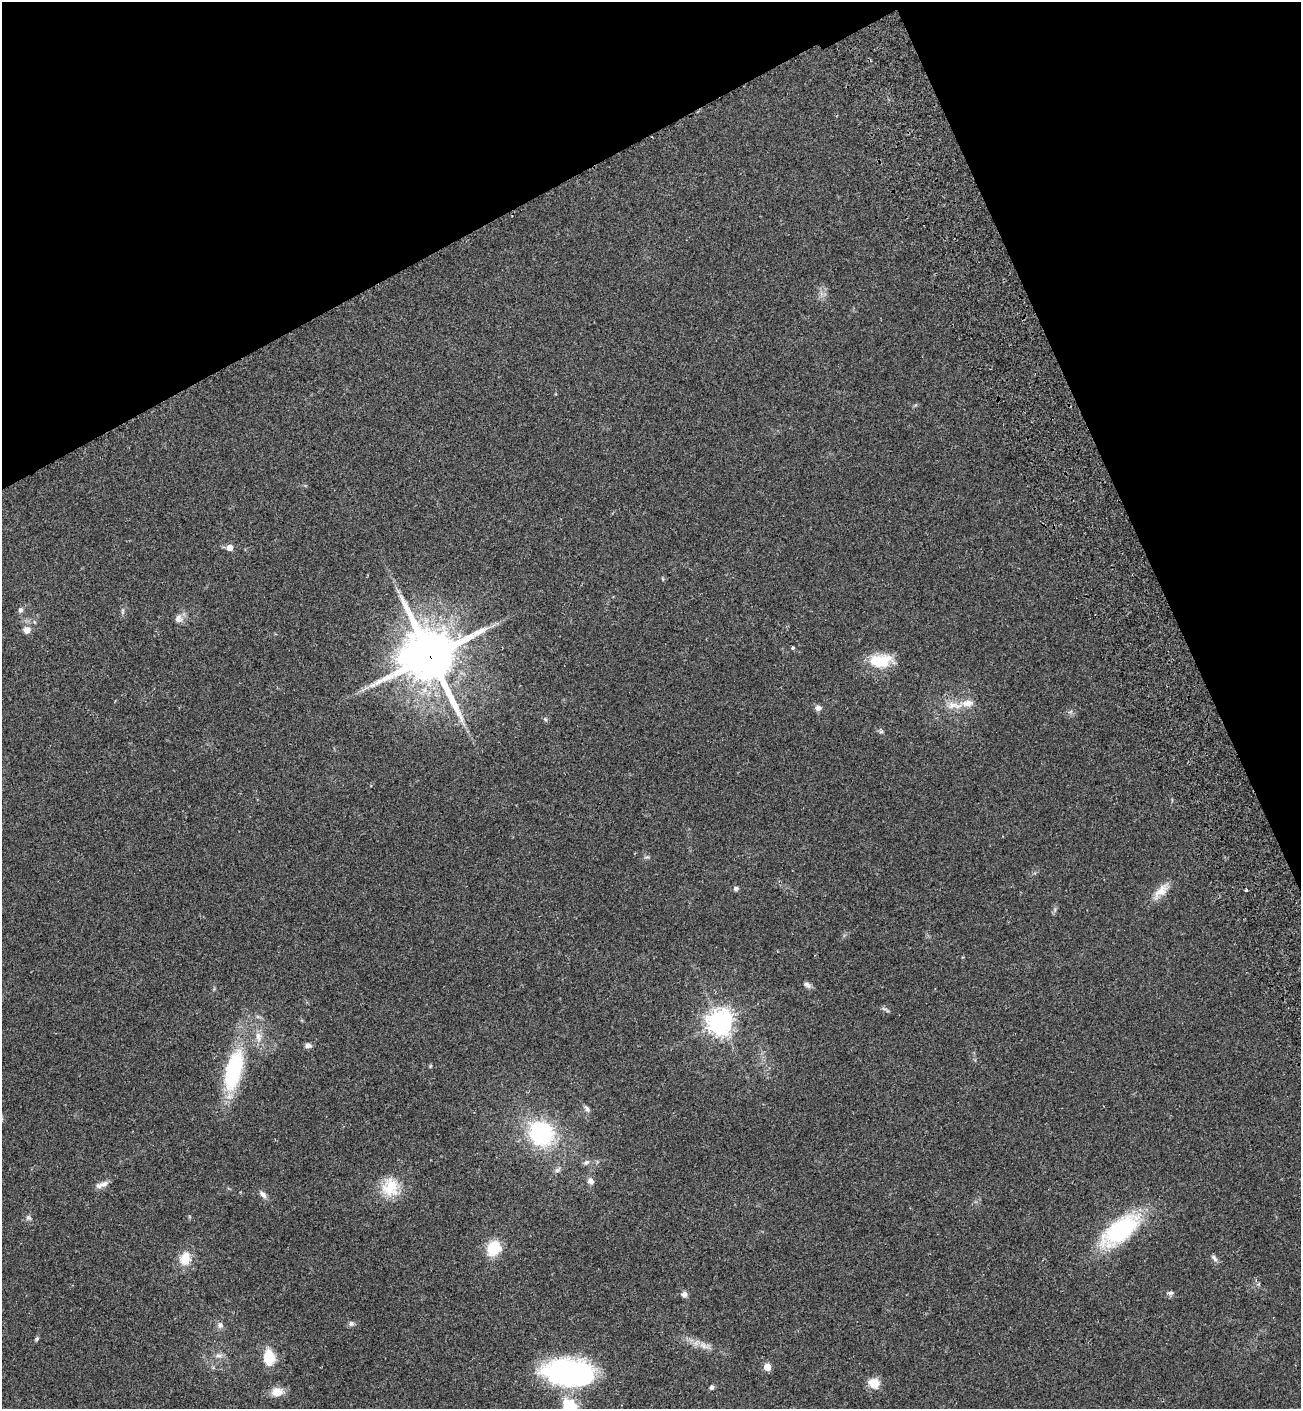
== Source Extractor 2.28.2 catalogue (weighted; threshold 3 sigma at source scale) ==
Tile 3 of 4 x 4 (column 3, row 1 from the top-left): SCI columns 2990-4288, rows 4301-5707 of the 5853 x 5823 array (HDU 1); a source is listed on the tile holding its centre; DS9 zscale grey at full resolution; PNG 1303 x 1411 px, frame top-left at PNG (2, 2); no overlay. Shown black and unused: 22% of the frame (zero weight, under 2 of 3 exposures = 7% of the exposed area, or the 3 px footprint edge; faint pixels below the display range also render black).
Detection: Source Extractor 2.28.2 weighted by HDU 2 'WHT'; one run over the whole footprint, this tile lists its part. Background 0.05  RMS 0.0075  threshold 0.0338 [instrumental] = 3 sigma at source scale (4.5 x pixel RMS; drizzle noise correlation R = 1.50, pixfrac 1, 0.05/0.05 arcsec/px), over >= 5 px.
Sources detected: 48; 1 inside a brighter listed object's ellipse — not listed separately; the other 47 listed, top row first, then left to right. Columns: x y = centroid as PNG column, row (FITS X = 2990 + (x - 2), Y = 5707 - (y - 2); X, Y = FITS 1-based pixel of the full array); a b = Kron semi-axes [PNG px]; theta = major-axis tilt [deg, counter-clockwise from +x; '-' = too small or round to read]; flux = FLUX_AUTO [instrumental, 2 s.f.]
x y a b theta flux
230 548 5 5 - 5.2
21 610 6 5 - 1.9
123 612 10 4 88 1.5
178 618 12 10 80 3.9
27 630 7 7 - 5.3
793 648 3 3 - 2.1
430 656 20 18 -53 3000
880 661 25 13 3 23
952 705 22 9 -2 8
818 708 9 7 0 2.7
545 719 6 4 -45 1
881 732 6 4 19 1
736 888 6 5 - 1.7
1246 890 3 3 - 2
1161 891 21 10 41 8.7
807 985 10 6 -36 2.4
720 1022 8 8 - 560
258 1037 15 7 -83 5.3
308 1045 7 6 - 2.7
233 1070 41 16 75 68
587 1109 9 5 -55 1.9
541 1133 25 23 -40 66
586 1162 7 5 22 1.7
557 1170 7 6 - 1.7
591 1181 8 8 - 2.6
104 1184 15 6 21 3.8
390 1187 25 21 88 19
263 1195 10 6 -49 3
28 1217 7 6 - 1.6
1120 1230 35 18 36 84
494 1248 14 12 57 20
1214 1258 11 5 -52 2
185 1259 15 11 73 12
1170 1293 8 5 16 1.6
684 1294 8 7 - 2.3
351 1324 7 7 - 1.8
220 1325 8 6 79 2.2
37 1339 7 5 69 1
704 1346 10 6 -36 3.3
218 1356 10 5 0 2.1
269 1357 19 12 -88 15
767 1367 5 5 - 14
569 1372 43 22 -5 150
874 1383 13 11 -22 8.1
712 1388 6 5 - 1.4
277 1392 15 11 7 7.4
569 1406 22 16 -56 22
Overlapping masked pixels (flux is a lower limit): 1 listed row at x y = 430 656
Isophote crosses this tile's border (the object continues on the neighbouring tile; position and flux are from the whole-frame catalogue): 1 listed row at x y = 569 1406